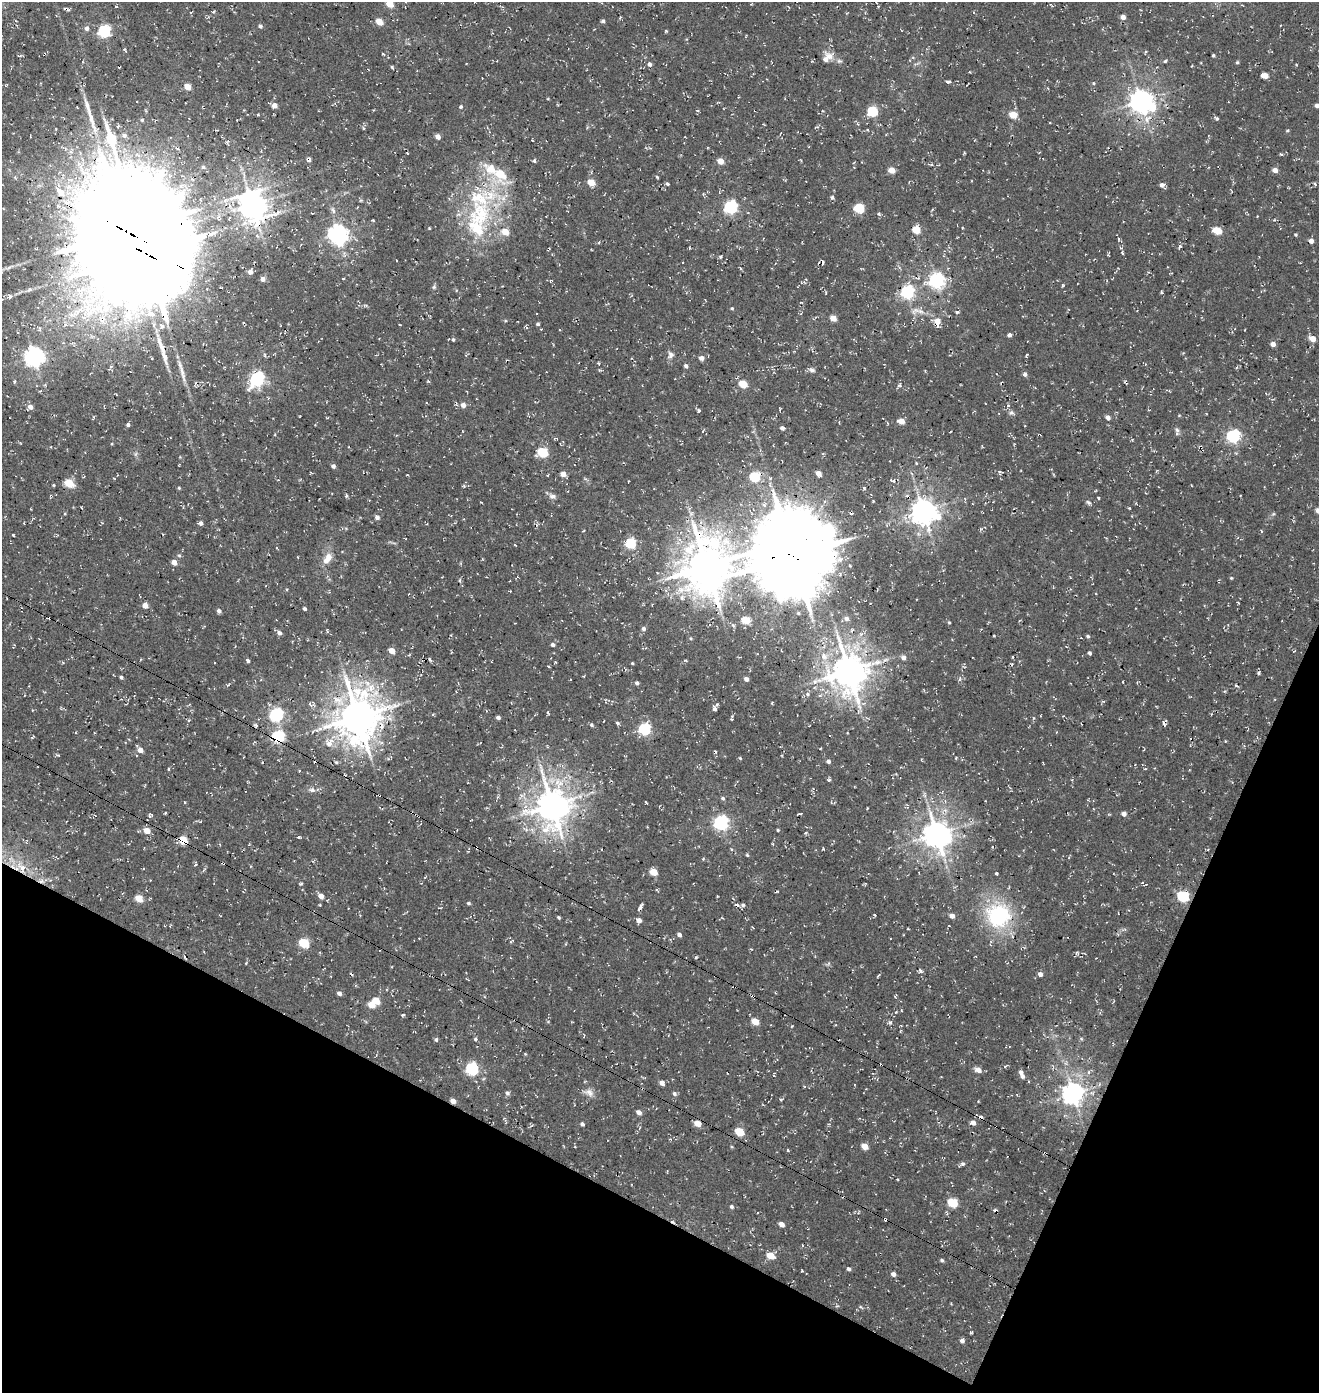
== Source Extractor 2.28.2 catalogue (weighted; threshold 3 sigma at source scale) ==
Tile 15 of 4 x 4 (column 3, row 4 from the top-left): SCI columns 2968-4284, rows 121-1511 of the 5867 x 5812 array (HDU 1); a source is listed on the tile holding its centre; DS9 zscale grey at full resolution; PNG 1321 x 1395 px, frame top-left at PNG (2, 2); no overlay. Shown black and unused: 22% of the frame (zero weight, under 3 of 4 exposures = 8% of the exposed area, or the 3 px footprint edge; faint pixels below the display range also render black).
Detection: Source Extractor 2.28.2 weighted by HDU 2 'WHT'; one run over the whole footprint, this tile lists its part. Background 0.00286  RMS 0.0023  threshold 0.0102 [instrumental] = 3 sigma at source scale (4.5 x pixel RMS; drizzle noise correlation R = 1.50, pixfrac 1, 0.0396/0.0396 arcsec/px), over >= 5 px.
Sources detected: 322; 1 too faint to see at this stretch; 15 cosmic-ray / hot-pixel residue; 4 long thin detections or spike segments (spike, bleed or trail) — not listed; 11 inside a brighter listed object's ellipse — not listed separately; the other 291 listed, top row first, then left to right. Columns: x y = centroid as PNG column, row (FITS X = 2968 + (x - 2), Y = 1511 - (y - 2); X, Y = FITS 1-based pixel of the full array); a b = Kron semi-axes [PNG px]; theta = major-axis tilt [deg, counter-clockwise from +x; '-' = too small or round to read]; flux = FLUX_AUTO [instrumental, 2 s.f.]
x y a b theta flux
390 4 5 4 - 4.9
116 6 5 3 - 0.18
68 10 5 3 - 0.26
1123 17 4 4 - 1.3
603 21 4 4 - 0.56
379 22 5 4 - 3.9
260 26 5 4 - 0.61
87 28 6 5 - 0.83
104 31 6 6 - 32
666 31 4 3 - 0.23
125 50 8 3 -68 0.36
383 54 4 3 - 0.27
1213 55 3 3 - 0.32
829 56 12 11 - 1.9
1165 61 4 4 - 0.33
1237 62 4 4 - 0.3
649 64 5 5 - 0.73
1192 66 3 2 - 0.17
392 67 5 3 - 0.29
1265 75 5 4 - 2.5
949 82 6 3 7 0.61
1093 83 5 4 - 0.3
188 86 5 4 - 3.3
1141 101 7 7 - 200
274 105 6 5 - 1.4
1317 105 4 4 - 0.86
461 107 4 4 - 0.37
1153 108 10 8 89 4.1
872 111 6 5 - 15
258 115 4 3 - 0.2
1013 115 5 5 - 5.2
1216 118 5 4 - 0.42
1147 119 14 9 54 2.1
142 120 4 3 - 0.25
858 124 4 4 - 0.32
363 128 5 4 - 0.36
1287 131 5 3 - 0.24
124 135 6 5 - 0.64
438 137 5 4 - 1.3
1206 141 4 3 - 0.2
407 153 3 2 - 0.18
1281 154 4 3 - 0.38
309 159 5 5 - 0.67
534 161 4 4 - 0.39
720 161 5 4 - 3
203 167 5 4 - 0.4
891 170 5 4 - 2.8
1275 170 5 4 - 1.5
500 174 24 18 -74 8.7
657 177 4 3 - 0.28
591 182 5 4 - 4.5
667 184 4 3 - 0.4
1315 184 5 4 - 0.35
1162 185 6 5 - 0.75
61 192 11 6 -43 3
832 197 5 4 - 0.36
252 204 10 9 - 310
730 207 6 6 - 41
859 208 6 5 - 13
333 210 10 5 -71 0.69
879 214 5 4 - 0.32
480 215 45 35 84 24
429 228 4 3 - 0.19
916 230 5 5 - 5.8
126 231 42 34 71 4600
1217 231 5 5 - 6.2
338 234 7 7 - 120
1295 235 5 4 - 0.26
1118 239 4 3 - 0.24
1311 241 4 4 - 1.2
1179 246 7 4 55 0.41
1121 248 5 3 - 0.25
1123 253 5 3 - 0.25
721 257 4 4 - 0.36
396 260 2 2 - 0.13
250 272 5 4 - 1.1
263 279 5 5 - 0.94
343 279 3 2 - 0.21
936 280 7 6 - 68
551 281 5 3 - 0.23
1063 285 4 4 - 0.26
434 287 6 5 - 0.44
907 292 6 6 - 41
9 297 7 6 - 0.72
801 302 4 2 - 0.18
732 308 4 3 - 0.26
914 311 15 7 13 1.5
957 312 5 5 - 0.33
833 318 5 4 - 3.3
102 320 12 10 57 2.6
937 321 8 7 - 2.6
538 324 4 3 - 0.35
162 326 6 5 - 0.62
40 328 6 4 90 0.42
527 328 4 3 - 0.33
1009 335 4 4 - 0.69
453 339 4 3 - 0.32
1312 339 5 5 - 2.5
1273 344 4 4 - 1.3
163 349 42 7 -67 3.8
670 355 10 8 74 0.99
1026 355 4 2 - 0.24
34 356 7 7 - 120
701 358 5 5 - 0.97
686 366 4 4 - 0.66
812 370 8 6 -8 0.72
1025 374 5 5 - 0.66
257 379 7 6 - 51
428 381 4 3 - 0.25
14 382 5 3 - 0.25
743 384 5 5 - 5.7
899 385 7 4 10 0.45
1035 388 4 2 - 0.19
427 403 3 2 - 0.18
463 405 5 5 - 1.3
30 407 5 5 - 1.4
699 410 5 4 - 0.33
1011 413 7 5 9 0.52
1108 417 5 4 - 1.1
901 421 5 4 - 2.8
128 425 4 4 - 0.53
782 428 4 4 - 0.72
1177 430 8 6 -50 0.73
1233 436 6 6 - 40
542 452 6 5 - 14
916 463 4 3 - 0.18
333 466 4 4 - 0.71
999 472 5 4 - 0.42
818 473 5 4 - 1.5
563 474 5 4 - 1.9
754 477 6 5 - 13
892 481 9 5 -23 0.45
69 483 5 5 - 8.7
179 488 4 4 - 0.26
864 489 3 3 - 0.43
346 495 5 4 - 0.32
552 496 10 7 -19 0.89
1098 498 3 3 - 0.28
1088 502 7 4 -37 0.42
82 508 3 2 - 0.19
1129 508 3 2 - 0.18
923 511 9 8 - 230
1273 514 5 4 - 0.3
377 517 5 5 - 0.77
201 523 5 4 - 0.65
13 535 3 2 - 0.22
1106 538 4 3 - 0.19
630 543 5 5 - 17
179 555 5 4 - 0.33
793 556 28 27 - 2300
326 560 10 8 40 1.7
174 562 4 4 - 2
706 566 16 13 -81 910
1231 578 4 3 - 0.24
145 605 5 5 - 1.7
304 609 4 3 - 0.5
219 611 5 4 - 0.78
846 618 6 5 - 0.81
746 620 5 5 - 6.6
949 622 5 4 - 0.27
643 628 5 5 - 0.66
279 633 7 5 -58 0.79
993 636 3 2 - 0.22
1088 636 5 4 - 0.38
691 638 5 4 - 0.29
553 645 4 4 - 0.7
392 651 5 4 - 3.1
1089 653 4 4 - 0.49
824 657 11 6 -55 1.6
903 657 6 5 - 0.92
1013 657 3 2 - 0.21
430 660 5 3 - 0.37
248 661 4 4 - 0.57
632 663 3 3 - 0.23
548 666 4 2 - 0.19
849 671 11 11 - 540
1258 673 4 4 - 0.34
121 677 4 4 - 0.39
746 679 4 4 - 1
637 683 5 4 - 0.54
1236 685 4 3 - 0.26
807 694 7 5 -29 0.53
714 708 8 5 -79 0.73
548 712 5 3 - 0.28
276 714 6 6 - 38
358 717 14 11 -82 720
498 717 4 3 - 0.57
732 719 4 3 - 0.26
617 723 5 4 - 0.38
256 725 5 3 - 0.34
592 725 5 4 - 0.4
644 729 6 5 - 27
278 736 6 6 - 28
1225 741 3 3 - 0.2
329 743 12 7 64 2.1
140 750 5 4 - 1.7
716 752 4 3 - 0.33
58 755 5 3 - 0.24
740 758 4 3 - 0.22
828 761 4 4 - 0.68
336 762 4 4 - 0.29
169 769 3 3 - 0.29
1145 769 5 3 - 0.19
299 771 3 3 - 0.2
829 780 4 4 - 0.42
312 790 9 7 -14 0.88
379 795 4 2 - 0.25
497 797 6 3 69 0.29
723 798 5 5 - 0.44
184 802 4 2 - 0.2
646 802 3 2 - 0.18
552 805 11 10 - 490
867 808 3 2 - 0.22
165 813 3 2 - 0.3
1124 814 5 4 - 1
721 822 6 6 - 58
147 830 6 5 - 2.4
778 830 4 3 - 0.28
805 833 4 3 - 0.27
937 834 9 8 - 310
298 837 4 3 - 0.28
183 840 5 5 - 8.6
823 849 3 2 - 0.25
747 855 4 4 - 0.29
223 863 3 2 - 0.33
22 868 10 8 -67 2.1
204 870 7 2 46 0.3
654 872 5 4 - 4.5
996 873 3 3 - 0.28
301 884 4 4 - 0.3
321 896 5 4 - 1.7
1183 896 6 5 - 23
139 898 5 4 - 5
468 903 4 3 - 0.38
737 905 9 3 -27 0.62
641 906 8 4 71 0.61
999 915 29 28 - 21
952 916 5 4 - 1.3
559 917 4 3 - 0.3
639 920 6 5 - 1.1
753 928 4 3 - 0.2
679 935 5 4 - 0.73
304 943 6 5 - 13
1076 952 5 3 - 0.3
920 971 6 4 -53 0.59
1040 974 5 4 - 0.91
878 975 6 2 45 0.22
339 993 5 4 - 0.87
753 996 4 3 - 0.46
895 996 7 3 57 0.22
376 1001 5 4 - 4.2
371 1005 5 4 - 4.4
896 1012 6 3 45 0.29
403 1015 5 2 - 0.3
755 1021 5 4 - 4.6
889 1022 6 4 -6 0.44
436 1039 5 4 - 0.48
475 1039 4 4 - 0.39
1081 1039 5 4 - 0.3
525 1054 4 3 - 0.21
472 1068 6 6 - 33
978 1070 7 5 -21 1.4
1021 1072 5 5 - 0.73
662 1083 5 4 - 1.2
589 1092 12 9 -45 1.5
507 1093 6 5 - 0.58
1073 1093 8 7 - 150
674 1094 6 5 - 0.54
453 1101 4 4 - 1.6
639 1112 5 4 - 1.2
973 1122 5 5 - 1.2
697 1123 5 4 - 3.5
582 1124 4 4 - 0.57
532 1125 5 4 - 0.29
739 1132 6 5 - 7.8
865 1146 5 4 - 2.8
788 1150 4 3 - 0.22
1045 1153 4 3 - 0.35
962 1164 6 5 - 0.54
898 1180 3 2 - 0.22
953 1203 6 5 - 11
731 1207 5 4 - 0.45
885 1219 4 3 - 0.49
781 1224 5 4 - 1.6
770 1255 5 4 - 4.4
942 1260 4 4 - 0.42
848 1269 5 4 - 0.51
893 1274 5 5 - 0.84
861 1307 6 3 -52 0.25
971 1333 3 2 - 0.28
962 1340 5 5 - 0.73
Overlapping masked pixels (flux is a lower limit): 16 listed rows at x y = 309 159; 126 231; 163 349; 793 556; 358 717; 278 736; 379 795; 147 830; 183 840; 223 863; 22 868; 753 996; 453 1101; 697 1123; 1045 1153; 885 1219
Isophote crosses this tile's border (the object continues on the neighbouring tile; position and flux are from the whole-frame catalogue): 2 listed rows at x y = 390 4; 1317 105
Unlisted compact peaks at least as high as the median listed source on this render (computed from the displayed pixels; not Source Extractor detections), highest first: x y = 696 957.